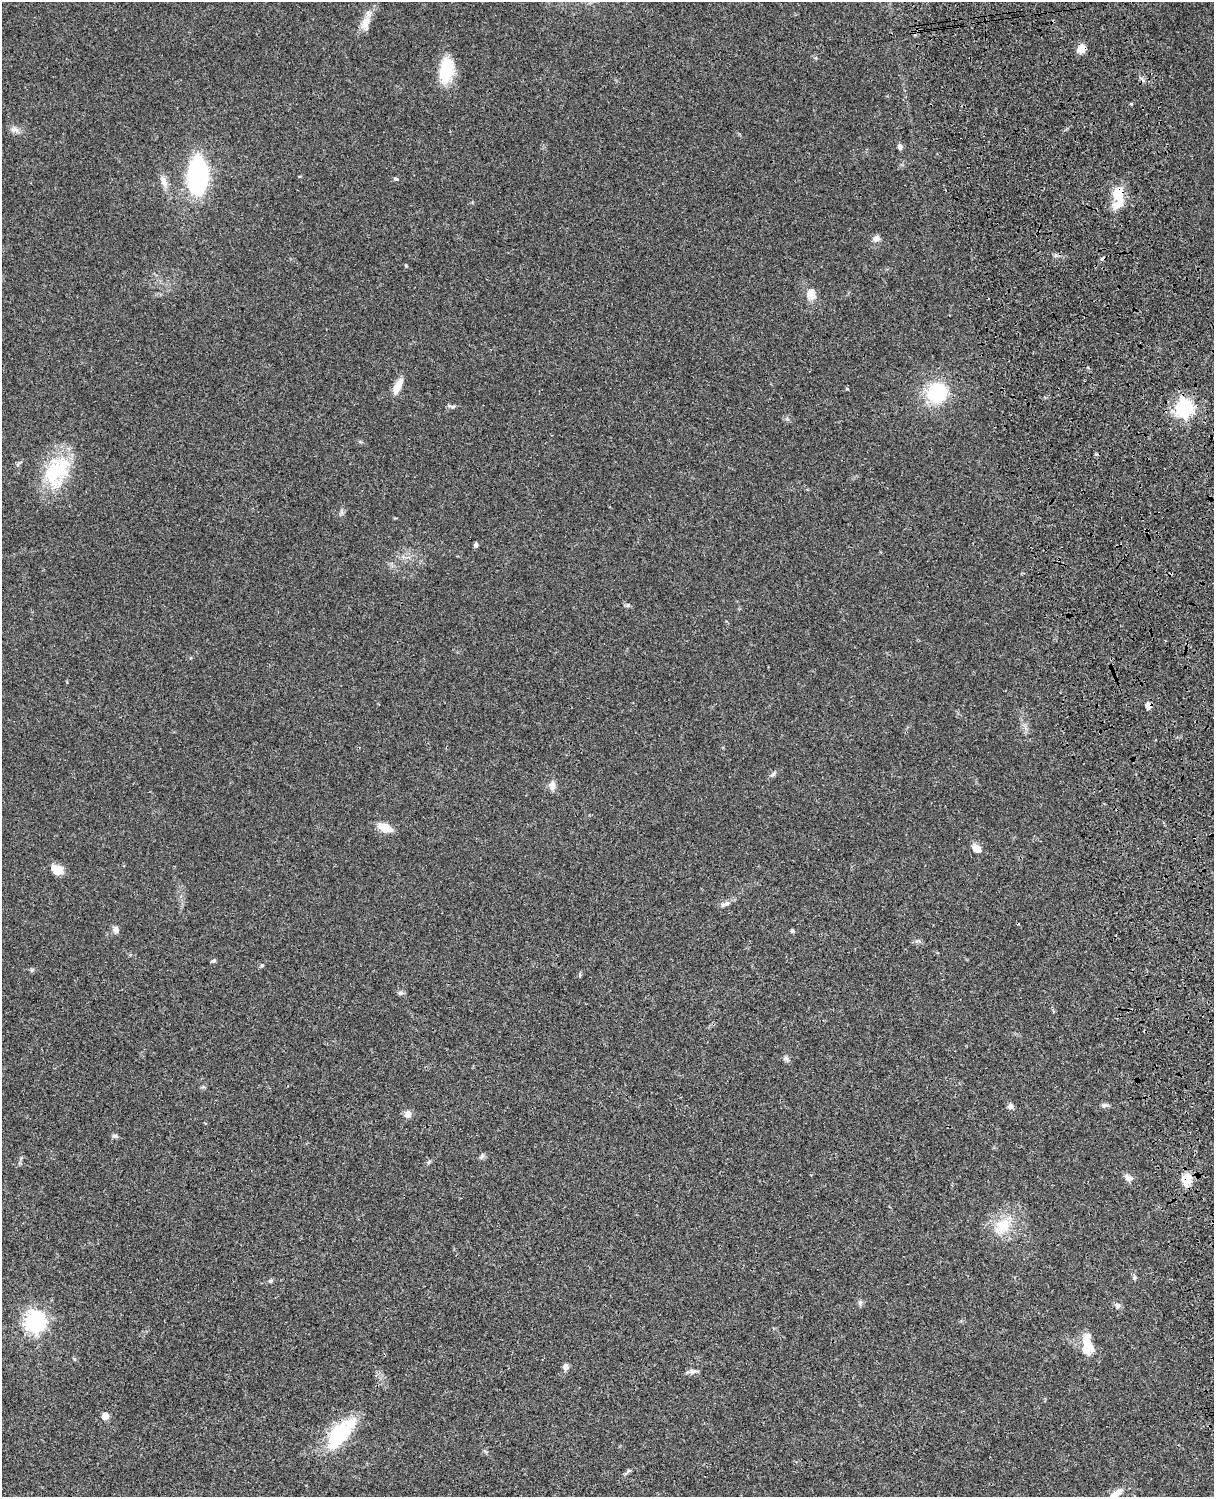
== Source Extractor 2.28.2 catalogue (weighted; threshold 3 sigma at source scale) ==
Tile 6 of 4 x 3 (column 2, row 2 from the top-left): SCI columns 1334-2545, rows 1774-3268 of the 5089 x 4929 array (HDU 1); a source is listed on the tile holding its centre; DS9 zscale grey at full resolution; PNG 1216 x 1499 px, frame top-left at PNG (2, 2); no overlay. Shown black and unused: <1% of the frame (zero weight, under 3 of 4 exposures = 6% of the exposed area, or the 3 px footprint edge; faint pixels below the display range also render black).
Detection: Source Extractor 2.28.2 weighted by HDU 2 'WHT'; one run over the whole footprint, this tile lists its part. Background 0.0781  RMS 0.006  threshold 0.0269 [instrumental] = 3 sigma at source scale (4.5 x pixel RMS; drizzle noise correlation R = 1.50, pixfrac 1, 0.05/0.05 arcsec/px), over >= 5 px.
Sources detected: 56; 1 cosmic-ray / hot-pixel residue — not listed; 1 inside a brighter listed object's ellipse — not listed separately; the other 54 listed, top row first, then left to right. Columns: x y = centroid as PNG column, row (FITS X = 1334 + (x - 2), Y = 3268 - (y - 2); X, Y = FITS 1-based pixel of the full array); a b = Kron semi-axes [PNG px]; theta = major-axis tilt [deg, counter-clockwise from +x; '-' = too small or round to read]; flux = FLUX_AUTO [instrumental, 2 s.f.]
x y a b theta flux
365 23 20 11 78 6.6
1082 47 14 7 -75 4
446 70 28 14 82 24
15 130 13 7 -11 2.9
900 147 6 5 - 2
198 176 21 11 88 150
396 179 7 4 -21 0.91
164 181 16 8 -66 4.1
1118 196 26 11 89 18
876 238 10 7 10 2.4
811 294 14 12 -89 6.2
398 386 21 7 63 6.9
847 389 5 3 - 0.51
936 393 16 15 - 44
449 406 6 4 -1 0.98
1184 408 7 7 - 210
57 471 42 27 61 37
476 545 6 5 - 1.5
628 605 6 6 - 1.1
1148 706 6 6 - 3.3
773 774 9 4 35 1.3
552 786 12 8 89 3.4
385 827 13 7 -24 11
976 848 10 8 -47 4.9
57 869 14 10 -23 6.6
726 903 11 6 38 2.2
116 930 9 7 -82 2.6
792 931 6 4 -42 0.91
213 961 6 4 41 0.89
262 965 5 4 - 0.7
32 970 7 4 45 0.88
580 975 6 4 73 0.74
400 993 7 5 20 1.3
786 1058 9 5 -33 1.5
1105 1105 9 6 11 1.5
1010 1106 7 7 - 2.1
408 1114 8 7 - 3.7
115 1136 8 5 -14 1.3
482 1156 8 6 71 1.3
1128 1177 13 7 -45 2.7
1187 1178 16 13 42 7.4
1003 1225 23 18 57 17
1134 1278 6 4 71 0.84
270 1281 6 5 - 1.1
860 1303 9 5 83 1.3
1117 1306 9 5 -52 1.6
34 1322 8 7 - 330
1088 1344 27 12 -83 13
566 1367 8 7 - 2.5
693 1372 11 5 15 2
105 1416 5 5 - 11
339 1433 42 21 51 35
628 1471 8 4 45 1.2
1114 1496 29 7 42 8.3
Overlapping masked pixels (flux is a lower limit): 4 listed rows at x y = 1118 196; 1148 706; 1187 1178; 339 1433
Isophote crosses this tile's border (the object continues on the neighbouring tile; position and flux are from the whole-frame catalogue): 1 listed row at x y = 1114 1496